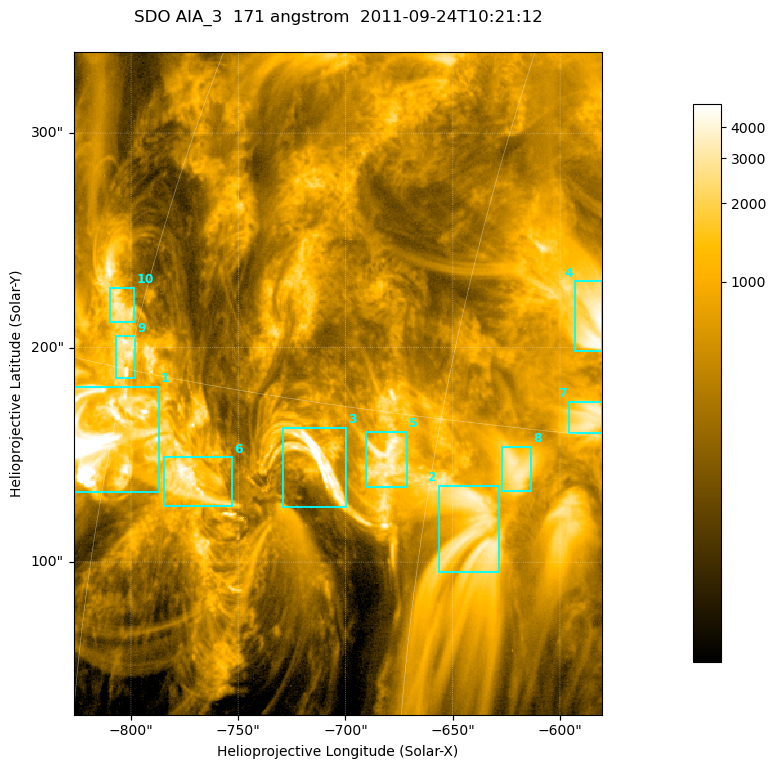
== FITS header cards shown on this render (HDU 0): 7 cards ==
TELESCOP= 'SDO     '           /
INSTRUME= 'AIA_3   '           /
WAVELNTH=                  171 /
WAVEUNIT= 'angstrom'           /
DATE-OBS= '2011-09-24T10:21:12.34' /
CTYPE1  = 'HPLN-TAN'           /
CTYPE2  = 'HPLT-TAN'           /

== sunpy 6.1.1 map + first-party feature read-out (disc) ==
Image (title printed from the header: SDO AIA_3  171 angstrom  2011-09-24T10:21:12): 411 x 515 px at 0.599 arcsec/px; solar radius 956 arcsec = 1595 px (partial field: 2.6% of the solar disc is inside the frame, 100% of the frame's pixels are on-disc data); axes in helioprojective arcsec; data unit not stated in the header (colour bar unlabelled)
Pointing: header CRPIX1/2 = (2051.64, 2049.57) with CRVAL1/2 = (0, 0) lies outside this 411 x 515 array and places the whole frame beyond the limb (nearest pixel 1.41 R_sun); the SolarSoft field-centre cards XCEN/YCEN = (-703.5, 183.3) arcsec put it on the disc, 1321 arcsec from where CRPIX/CRVAL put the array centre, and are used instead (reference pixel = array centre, CRVAL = XCEN/YCEN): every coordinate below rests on XCEN/YCEN
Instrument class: DISC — disc imager (sunpy class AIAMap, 171 A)
Bright regions (active regions / flare kernels): reference = the on-disc median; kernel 3 px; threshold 5 sigma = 1758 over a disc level ~496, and >= 1.15x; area >= 211 px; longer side >= 5 px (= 3 arcsec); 10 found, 10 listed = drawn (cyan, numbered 1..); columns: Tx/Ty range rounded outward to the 2 arcsec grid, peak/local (2 s.f.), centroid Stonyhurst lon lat
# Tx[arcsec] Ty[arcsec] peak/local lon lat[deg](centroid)
1 -828..-786 132..182 33 -61 +13
2 -658..-628 94..136 7.8 -43 +12
3 -730..-698 124..164 19 -50 +13
4 -594..-580 198..232 10 -40 +18
5 -692..-670 134..162 8.9 -47 +14
6 -786..-752 126..150 9.6 -56 +12
7 -596..-580 160..176 7.6 -39 +15
8 -628..-612 132..154 6.9 -42 +14
9 -808..-798 186..206 9 -60 +15
10 -810..-798 212..228 7.1 -61 +17